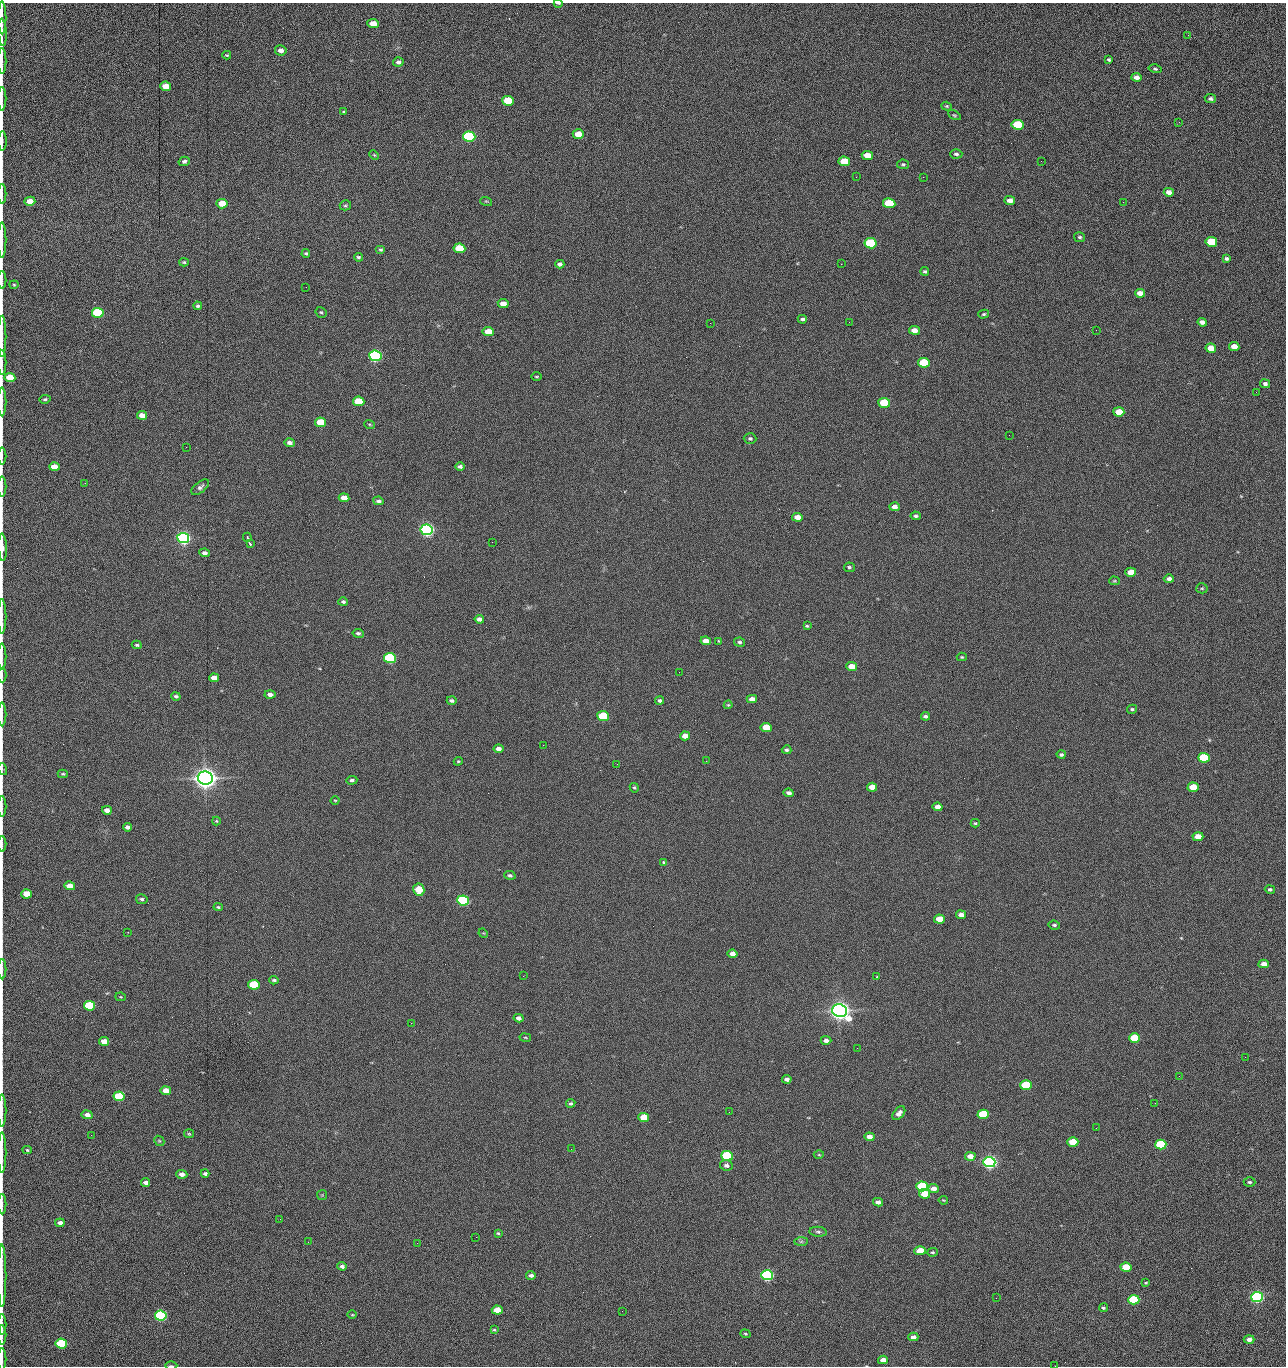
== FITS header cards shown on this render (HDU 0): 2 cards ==
NAXIS1  =                 1284 /fastest changing axis
NAXIS2  =                 1364 /next to fastest changing axis

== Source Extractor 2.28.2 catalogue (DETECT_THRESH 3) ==
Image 1284 x 1364 px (HDU 0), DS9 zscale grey, 1 PNG px = 1 image px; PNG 1288 x 1368 px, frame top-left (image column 1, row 1364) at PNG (2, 3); each listed source drawn as its Kron ellipse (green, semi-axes under 4 px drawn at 4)
Background 148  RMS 15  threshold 44.8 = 3 sigma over >= 5 px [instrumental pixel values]
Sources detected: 275; all 275 listed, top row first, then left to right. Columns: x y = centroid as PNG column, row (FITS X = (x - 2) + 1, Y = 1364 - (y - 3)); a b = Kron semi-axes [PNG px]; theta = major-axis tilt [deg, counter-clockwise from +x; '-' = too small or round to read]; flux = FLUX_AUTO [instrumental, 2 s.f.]
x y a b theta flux
558 3 4 2 - 1.2e+03
2 18 16 2 90 3.1e+03
373 24 6 4 -3 1.3e+04
2 32 13 3 -87 3.0e+03
1188 35 2 2 - 1.0e+03
281 50 6 5 - 5.3e+03
227 55 4 3 - 9.5e+02
1109 60 4 3 - 1.4e+03
2 61 13 2 90 2.7e+03
398 62 5 5 - 2.9e+03
1155 69 6 4 -15 1.7e+03
1137 77 5 4 - 4.5e+03
166 86 5 4 - 1.4e+04
2 99 12 2 90 2.2e+03
1210 99 5 4 - 2.0e+03
508 101 6 5 - 4.2e+04
947 106 5 4 - 1.2e+03
343 111 3 3 - 3.2e+03
954 115 7 4 -26 1.3e+03
1179 122 3 2 - 8.8e+02
1018 125 6 5 - 6.0e+04
578 134 5 4 - 1.4e+04
469 136 6 5 - 1.6e+05
2 141 9 2 90 2.4e+03
956 154 6 4 1 2.1e+03
374 155 5 3 - 9.8e+02
867 155 6 4 -9 1.2e+04
184 161 6 4 16 2.5e+03
844 161 6 5 - 2.8e+04
1041 161 2 2 - 1.2e+03
903 164 6 4 -9 1.5e+03
856 177 2 2 - 1.6e+03
923 177 2 2 - 1.1e+04
1169 192 5 4 - 6.1e+03
2 194 10 2 90 1.8e+03
1010 200 5 4 - 5.7e+03
30 201 5 4 - 1.1e+04
486 201 6 3 -17 9.8e+02
1123 202 2 2 - 5.9e+02
889 203 6 5 - 5.2e+04
222 204 5 4 - 2.0e+04
345 205 5 5 - 1.6e+03
1080 237 6 5 - 1.8e+03
2 240 18 2 90 3.1e+03
1211 242 6 5 - 4.2e+04
871 243 6 5 - 1.0e+05
459 248 6 5 - 4.0e+04
380 249 5 4 - 1.4e+03
306 253 4 3 - 1.5e+03
358 257 4 4 - 1.9e+03
1226 258 4 3 - 1.8e+03
184 262 5 4 - 1.3e+03
560 264 4 4 - 2.5e+03
841 264 2 2 - 1.8e+04
925 271 4 4 - 1.7e+03
2 280 9 2 90 1.3e+03
14 285 4 4 - 1.1e+03
306 287 2 2 - 4.5e+02
1140 293 5 4 - 7.3e+03
503 304 5 4 - 9.2e+03
198 306 4 3 - 1.8e+03
321 312 6 5 - 1.5e+03
98 313 6 5 - 1.0e+05
984 314 5 4 - 1.3e+03
802 319 5 4 - 2.0e+03
849 322 2 2 - 4.1e+02
1202 322 5 4 - 3.7e+03
710 323 2 2 - 2.2e+03
914 330 5 4 - 7.7e+03
1096 330 2 2 - 5.6e+02
488 332 5 4 - 1.6e+04
2 336 20 2 90 3.9e+03
1234 346 5 4 - 1.0e+04
1211 348 5 4 - 1.6e+04
375 356 6 5 - 3.0e+05
2 363 12 2 90 2.1e+03
924 363 6 5 - 5.8e+04
10 377 5 4 - 2.5e+04
536 377 5 3 - 1.0e+03
1265 384 5 4 - 2.6e+03
1256 392 3 2 - 8.1e+02
45 399 5 4 - 1.7e+03
359 401 6 5 - 3.7e+04
2 402 14 2 90 2.7e+03
884 403 6 5 - 6.0e+04
1119 412 5 4 - 1.9e+04
142 415 5 4 - 8.6e+03
320 422 5 4 - 2.9e+04
369 424 5 2 - 8.9e+02
1009 435 2 2 - 2.0e+03
750 438 6 5 - 1.9e+03
289 443 5 4 - 3.8e+03
186 447 2 2 - 2.1e+03
2 456 8 2 90 1.3e+03
460 466 5 4 - 2.6e+03
54 467 5 4 - 1.2e+04
85 483 2 2 - 7.2e+02
2 486 10 2 90 1.4e+03
200 487 10 5 39 3.0e+03
344 498 5 4 - 9.9e+03
378 501 5 4 - 2.4e+03
895 507 5 4 - 5.7e+03
916 516 5 4 - 1.9e+03
797 517 5 4 - 8.5e+03
427 530 6 5 - 5.0e+05
247 537 5 3 - 1.1e+03
183 538 6 5 - 5.4e+05
492 542 2 2 - 1.7e+03
250 544 4 3 - 2.1e+03
2 547 14 3 -88 7.1e+03
205 553 5 4 - 3.9e+03
849 567 5 4 - 1.9e+03
1131 572 5 4 - 1.3e+04
1169 579 5 4 - 3.7e+03
1114 581 5 4 - 1.0e+03
1202 588 5 5 - 1.3e+03
343 602 5 4 - 2.0e+03
2 616 17 2 90 3.4e+03
479 619 5 4 - 4.2e+03
807 626 4 3 - 1.3e+03
358 633 6 4 -9 2.2e+03
706 641 5 4 - 1.0e+04
719 641 3 3 - 9.0e+02
739 642 5 4 - 1.9e+03
137 645 5 3 - 1.5e+03
2 656 13 2 90 2.0e+03
962 657 5 4 - 1.2e+03
390 658 6 5 - 1.6e+05
852 666 5 4 - 1.4e+04
679 672 2 2 - 1.1e+03
2 675 7 2 90 1.0e+03
214 678 5 4 - 7.3e+03
270 695 5 4 - 4.2e+03
176 696 5 4 - 1.9e+03
752 699 5 4 - 6.0e+03
452 701 5 3 - 2.5e+03
660 701 4 3 - 2.3e+03
728 705 4 4 - 1.1e+03
1132 709 5 4 - 1.5e+03
2 714 12 2 90 2.2e+03
603 716 6 5 - 6.8e+04
925 716 4 3 - 2.3e+03
766 727 5 4 - 2.7e+04
685 736 5 4 - 7.6e+03
543 745 2 2 - 2.0e+03
499 749 5 4 - 4.5e+03
787 750 5 4 - 1.7e+03
1061 755 4 4 - 2.1e+03
1204 758 6 5 - 7.7e+04
458 761 4 4 - 1.1e+03
706 761 2 2 - 1.6e+03
617 764 3 2 - 2.1e+03
2 769 6 4 -72 1.2e+03
63 774 5 4 - 1.4e+03
205 778 7 6 - 1.7e+06
352 780 5 4 - 2.3e+03
872 787 5 4 - 1.0e+04
1193 787 5 4 - 2.5e+04
634 788 5 4 - 1.3e+03
789 793 5 4 - 3.2e+03
335 800 4 3 - 8.8e+02
2 807 10 2 90 1.6e+03
938 807 5 4 - 7.8e+03
107 810 5 4 - 6.7e+03
216 821 4 4 - 1.1e+03
975 823 4 4 - 1.2e+03
128 827 4 4 - 3.8e+03
1198 837 5 4 - 1.5e+04
2 844 8 2 90 1.2e+03
663 862 3 3 - 1.8e+03
510 875 6 4 -15 2.1e+03
70 886 5 4 - 1.3e+04
1270 889 5 4 - 1.9e+03
419 890 6 5 - 2.8e+04
27 894 5 4 - 1.6e+04
142 899 6 5 - 2.3e+03
463 900 6 5 - 2.4e+05
218 907 4 4 - 1.3e+03
961 915 5 4 - 5.9e+03
939 919 5 4 - 1.9e+04
1054 925 6 4 -7 1.9e+03
128 932 2 2 - 7.1e+02
483 933 5 4 - 9.1e+02
733 954 5 4 - 6.1e+03
1264 964 5 4 - 7.4e+03
2 969 10 2 90 1.8e+03
523 976 2 2 - 1.4e+03
877 976 3 3 - 8.1e+02
274 980 5 3 - 1.7e+03
254 985 6 5 - 6.1e+04
121 997 5 4 - 1.0e+03
89 1006 5 5 - 7.6e+04
840 1011 7 6 - 1.3e+06
519 1018 5 4 - 4.4e+03
411 1023 2 2 - 3.7e+03
525 1038 6 3 -9 9.4e+02
1135 1038 5 4 - 4.8e+04
826 1040 5 4 - 4.0e+03
104 1041 5 4 - 1.1e+04
857 1048 3 2 - 9.6e+02
1245 1057 2 2 - 1.3e+03
1179 1076 2 2 - 1.7e+03
787 1079 5 4 - 3.5e+03
1026 1085 6 5 - 8.9e+04
166 1091 5 4 - 1.2e+04
119 1096 5 5 - 6.6e+04
571 1103 5 4 - 1.9e+03
1155 1103 2 2 - 6.0e+02
2 1110 16 2 90 2.7e+03
729 1112 2 2 - 6.8e+02
899 1113 8 5 50 5.0e+03
983 1114 5 4 - 7.3e+04
87 1115 5 4 - 5.2e+03
644 1117 5 4 - 2.1e+04
1096 1128 2 2 - 4.2e+02
189 1134 5 4 - 1.3e+03
91 1135 3 2 - 1.7e+03
869 1137 5 4 - 6.8e+03
159 1141 5 4 - 1.2e+03
1073 1142 5 4 - 3.2e+04
1161 1145 6 5 - 9.9e+04
571 1149 2 2 - 5.7e+02
27 1150 5 4 - 1.4e+03
2 1152 20 2 90 3.7e+03
819 1155 5 3 - 9.3e+02
727 1156 6 5 - 1.5e+05
970 1156 5 4 - 7.9e+03
989 1162 6 5 - 6.2e+05
726 1165 6 5 - 3.3e+03
205 1173 4 3 - 2.2e+03
182 1174 5 4 - 4.8e+03
1250 1182 6 4 0 2.1e+03
146 1183 4 3 - 3.5e+03
922 1186 6 5 - 1.5e+05
934 1188 5 4 - 6.5e+03
925 1194 5 4 - 1.7e+04
322 1195 5 5 - 1.3e+03
943 1200 5 3 - 9.7e+02
878 1202 5 4 - 4.4e+03
2 1204 10 2 90 1.8e+03
280 1219 2 2 - 1.4e+03
60 1223 4 4 - 4.1e+03
818 1232 9 5 -6 2.4e+03
498 1233 3 3 - 1.1e+03
476 1237 2 2 - 4.7e+03
801 1241 7 4 1 2.1e+03
308 1242 2 2 - 1.2e+03
417 1243 2 2 - 3.6e+03
920 1251 5 4 - 2.0e+04
932 1252 5 4 - 1.4e+03
342 1266 4 4 - 2.8e+03
1126 1267 5 4 - 2.7e+04
531 1275 5 3 - 3.2e+03
767 1275 6 5 - 3.1e+05
2 1276 31 2 90 5.5e+03
1146 1283 4 3 - 1.1e+03
1257 1297 6 5 - 3.6e+05
996 1298 2 2 - 1.9e+03
1134 1300 5 4 - 8.0e+04
1103 1308 4 4 - 1.6e+03
497 1310 5 4 - 1.8e+04
622 1311 2 2 - 4.9e+02
352 1315 5 3 - 8.8e+02
161 1316 6 5 - 2.4e+05
2 1325 10 2 90 1.8e+03
494 1330 4 3 - 1.1e+03
745 1334 5 4 - 1.2e+03
2 1335 9 2 90 1.7e+03
913 1337 5 4 - 4.2e+03
1249 1339 5 4 - 5.2e+03
61 1344 6 5 - 9.3e+04
2 1359 11 2 90 1.8e+03
883 1360 5 4 - 6.7e+03
171 1366 6 2 -1 1.5e+03
1055 1366 2 2 - 1.3e+03
At the frame edge (FLAGS 8, measured only in part): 34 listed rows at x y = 558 3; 2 18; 2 32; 2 61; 2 99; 2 141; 2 194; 2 240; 2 280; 2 336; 2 363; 10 377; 2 402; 2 456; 2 486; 2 547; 2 616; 2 656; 2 675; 2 714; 2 769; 2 807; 2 844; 27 894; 2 969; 2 1110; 2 1152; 2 1204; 2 1276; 2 1325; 2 1335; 2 1359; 171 1366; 1055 1366

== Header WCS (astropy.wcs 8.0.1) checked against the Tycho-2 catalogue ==
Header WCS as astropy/WCSLIB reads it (CRVAL/CRPIX/CD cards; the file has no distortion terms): RA---TAN/DEC--TAN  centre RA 15:41:41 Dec +51:59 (235.42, +51.98 deg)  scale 1.26 arcsec/px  FOV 26.9' x 28.5'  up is +92 deg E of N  parity flipped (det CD > 0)
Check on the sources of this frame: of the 60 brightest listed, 11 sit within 2.0 arcsec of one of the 11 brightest Tycho-2 stars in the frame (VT <= 12.29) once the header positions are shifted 0.30 arcsec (0.14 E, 0.27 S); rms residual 1.01 arcsec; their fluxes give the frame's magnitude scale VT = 25.23 - 2.5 log10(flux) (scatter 0.20 mag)
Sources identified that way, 11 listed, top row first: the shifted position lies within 2.0 arcsec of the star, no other Tycho-2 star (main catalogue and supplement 1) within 4.0 arcsec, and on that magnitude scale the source's flux lands within +1.5 / -3 mag of the star's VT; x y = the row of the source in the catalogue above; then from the Tycho-2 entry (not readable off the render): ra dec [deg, ICRS J2000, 3 dp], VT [Tycho-2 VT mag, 2 dp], TYC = Tycho-2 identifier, HIP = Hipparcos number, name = IAU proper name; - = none
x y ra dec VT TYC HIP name
375 356 235.614 +52.064 11.61 3489-1132-1 - -
427 530 235.514 +52.049 11.19 3489-1407-1 - -
183 538 235.515 +52.133 11.12 3489-1380-1 - -
205 778 235.378 +52.130 9.31 3489-1322-1 76850 -
463 900 235.303 +52.042 11.52 3489-958-1 - -
840 1011 235.232 +51.912 9.59 3489-824-1 - -
989 1162 235.143 +51.862 10.97 3489-1016-1 - -
922 1186 235.131 +51.886 12.29 3489-908-1 - -
767 1275 235.084 +51.941 11.45 3489-1346-1 - -
1257 1297 235.062 +51.771 11.53 3489-1453-1 - -
161 1316 235.075 +52.152 11.74 3489-912-1 - -